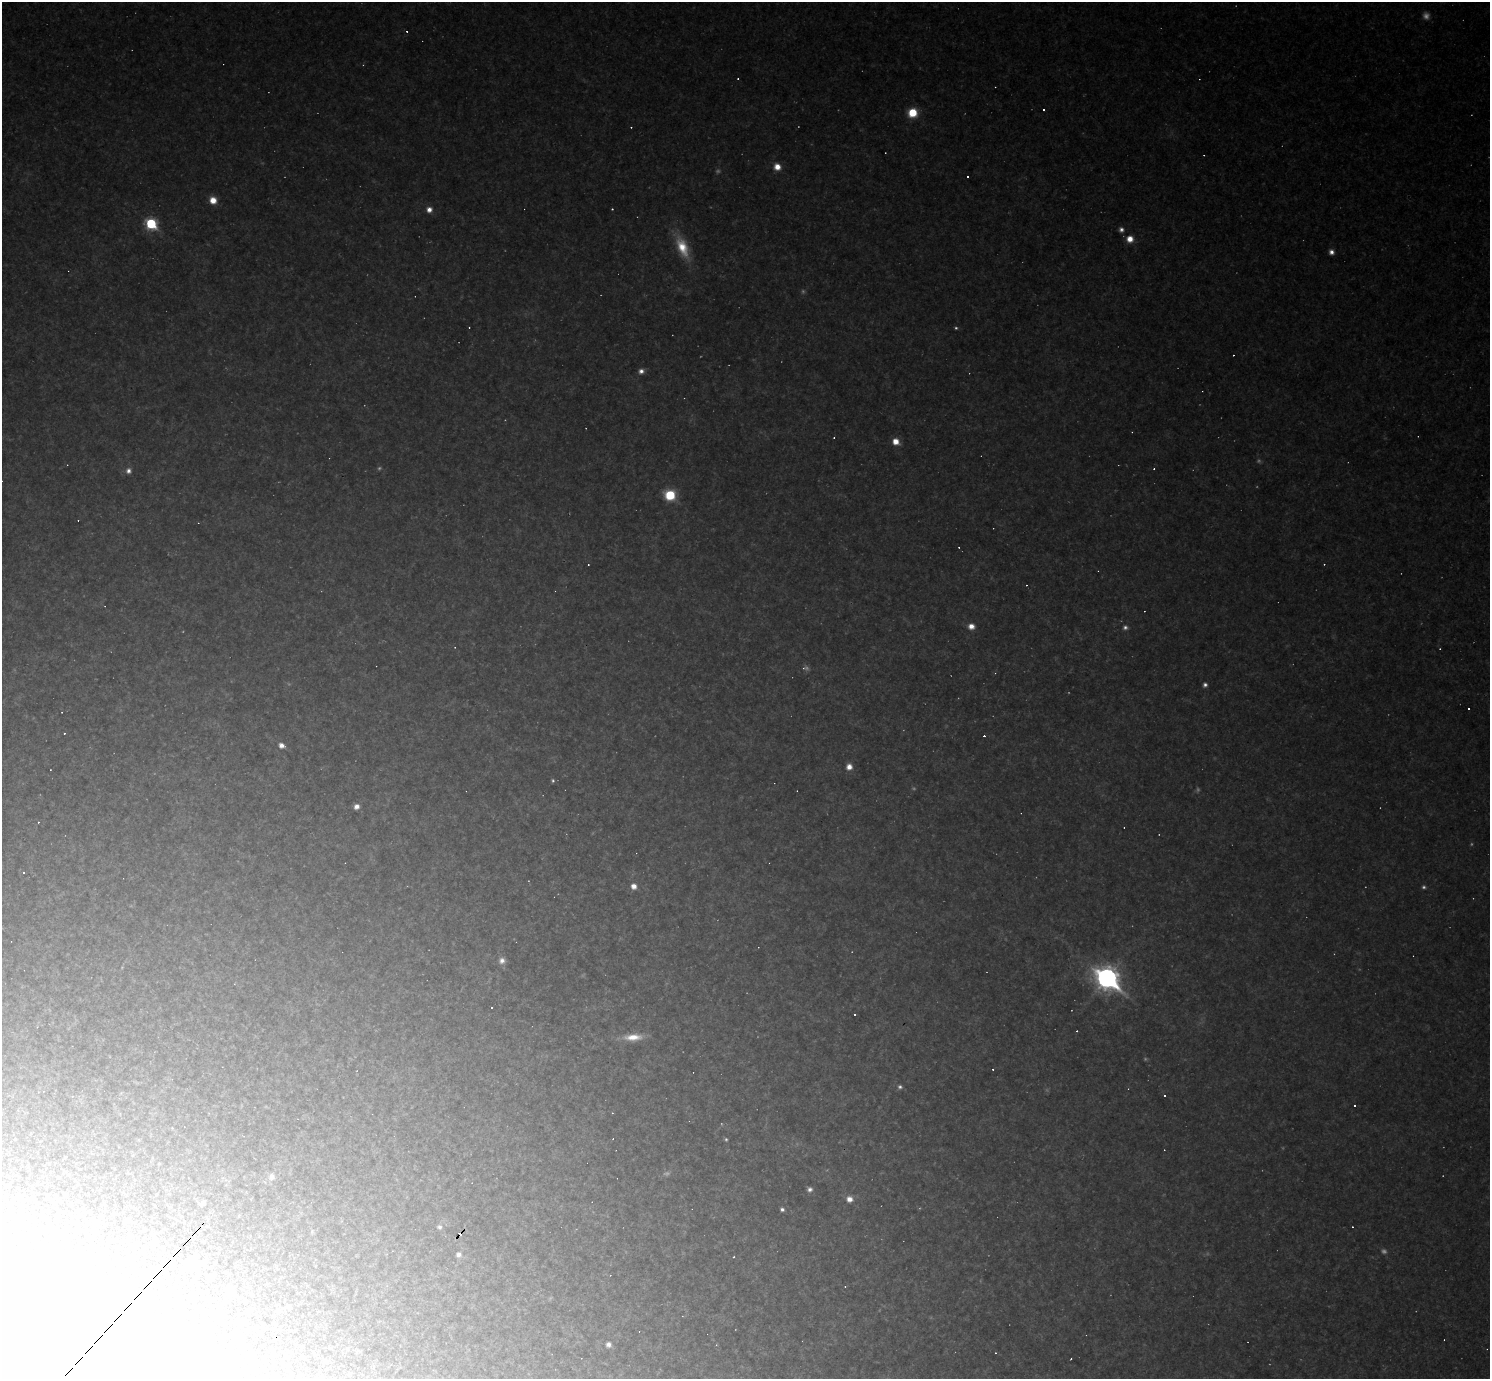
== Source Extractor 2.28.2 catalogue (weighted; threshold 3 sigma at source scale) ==
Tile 7 of 4 x 4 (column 3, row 2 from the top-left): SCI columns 2975-4462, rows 3048-4424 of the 5949 x 5952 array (HDU 1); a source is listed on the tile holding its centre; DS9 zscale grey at full resolution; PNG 1492 x 1381 px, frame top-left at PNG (2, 2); no overlay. Shown black and unused: <1% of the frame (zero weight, under 2 of 3 exposures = <1% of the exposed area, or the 3 px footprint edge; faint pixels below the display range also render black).
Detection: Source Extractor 2.28.2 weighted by HDU 2 'WHT'; one run over the whole footprint, this tile lists its part. Background 0.0987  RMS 0.01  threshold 0.0455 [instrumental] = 3 sigma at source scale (4.5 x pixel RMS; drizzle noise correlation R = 1.50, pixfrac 1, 0.05/0.05 arcsec/px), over >= 5 px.
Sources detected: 139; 28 too faint to see at this stretch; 4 inside a brighter object's white glare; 46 cosmic-ray / hot-pixel residue — not listed; the other 61 listed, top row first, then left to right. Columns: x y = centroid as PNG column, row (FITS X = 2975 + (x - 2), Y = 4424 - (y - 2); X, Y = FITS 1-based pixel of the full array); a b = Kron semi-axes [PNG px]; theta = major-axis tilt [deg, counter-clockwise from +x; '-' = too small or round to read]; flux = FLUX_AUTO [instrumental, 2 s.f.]
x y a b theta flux
738 79 3 2 - 1.4
913 113 8 8 - 39
777 167 8 7 - 15
968 176 3 3 - 3.6
213 200 7 7 - 18
612 209 3 3 - 1.2
429 210 7 6 - 8.9
151 224 7 6 - 130
1121 230 6 6 - 5.1
1130 239 7 7 - 15
682 247 31 13 -66 42
1331 252 6 5 - 6.6
469 327 3 2 - 1.3
641 371 7 6 - 6.3
834 438 3 2 - 1.5
895 441 7 6 - 16
128 471 7 7 - 6.1
670 495 8 7 - 63
971 626 8 7 - 11
1125 627 7 7 - 4.4
1440 649 3 3 - 0.94
806 668 11 7 -8 4.5
995 673 3 3 - 0.94
1205 685 5 5 - 4.3
281 745 6 5 - 9.5
849 767 7 6 - 11
553 780 5 4 - 2.2
356 806 6 5 - 7.9
23 873 3 3 - 2.8
634 886 6 5 - 12
502 961 9 9 - 7.6
1107 978 13 10 -39 830
491 1007 3 3 - 9.4
855 1015 3 3 - 10
634 1037 24 10 6 25
900 1087 6 6 - 3.3
121 1093 6 3 45 1.2
1164 1095 3 3 - 3.4
72 1096 3 2 - 0.75
172 1128 4 3 - 0.76
726 1139 5 4 - 1.9
271 1177 9 8 - 7.9
810 1189 6 5 - 4.7
849 1199 7 7 - 10
203 1203 5 4 - 4.4
782 1209 5 4 - 3.8
239 1215 4 3 - 1
439 1227 7 6 - 3.7
312 1232 8 5 76 2
154 1243 5 5 - 6.3
80 1251 9 4 -52 2
458 1254 6 6 - 5.4
734 1257 4 3 - 1
193 1265 11 9 27 26
230 1290 6 6 - 15
289 1307 7 6 - 3.4
278 1311 7 6 - 3.7
608 1345 8 7 - 5.2
716 1345 4 3 - 1
359 1351 7 4 -18 1.7
326 1368 3 3 - 1.4